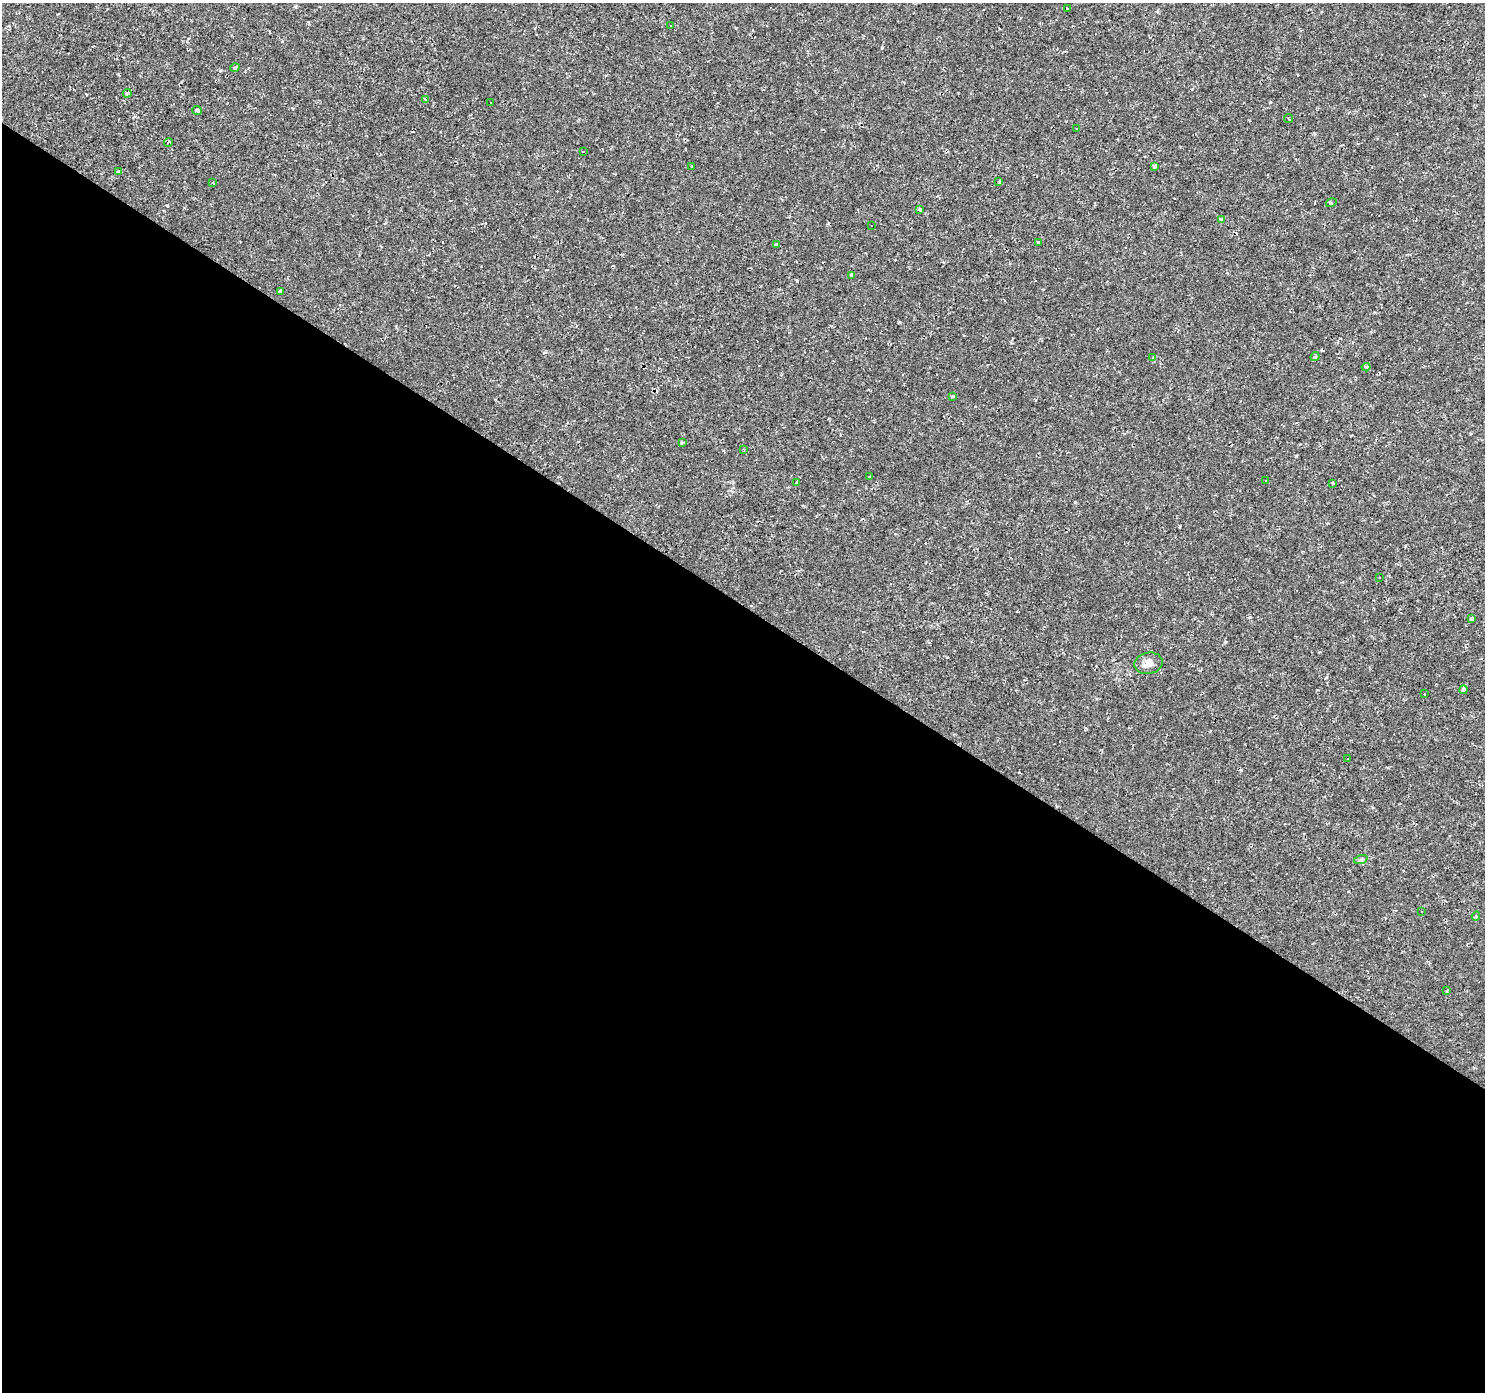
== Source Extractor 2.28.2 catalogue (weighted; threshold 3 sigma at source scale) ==
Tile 14 of 4 x 4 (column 2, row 4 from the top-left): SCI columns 1486-2968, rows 247-1636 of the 5934 x 5985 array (HDU 1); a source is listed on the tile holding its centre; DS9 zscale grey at full resolution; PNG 1487 x 1394 px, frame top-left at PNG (2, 3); each listed source drawn as its Kron ellipse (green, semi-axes under 4 px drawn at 4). Shown black and unused: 57% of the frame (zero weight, under 2 of 3 exposures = <1% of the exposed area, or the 3 px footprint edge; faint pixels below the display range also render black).
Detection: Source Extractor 2.28.2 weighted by HDU 2 'WHT'; one run over the whole footprint, this tile lists its part. Background 0.00108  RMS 0.0015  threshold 0.00681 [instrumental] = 3 sigma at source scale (4.5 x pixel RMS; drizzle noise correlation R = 1.50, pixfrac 1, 0.0396/0.0396 arcsec/px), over >= 5 px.
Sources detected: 75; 31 cosmic-ray / hot-pixel residue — neither listed nor drawn; the other 44 listed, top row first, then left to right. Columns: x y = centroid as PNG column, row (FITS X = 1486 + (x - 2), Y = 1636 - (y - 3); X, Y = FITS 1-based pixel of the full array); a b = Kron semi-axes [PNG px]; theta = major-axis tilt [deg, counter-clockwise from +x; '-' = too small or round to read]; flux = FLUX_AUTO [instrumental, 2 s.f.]
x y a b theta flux
1067 9 3 3 - 0.34
670 26 3 3 - 3.5
235 68 5 3 - 0.29
127 93 4 3 - 0.36
425 100 4 3 - 0.47
491 103 3 2 - 0.25
197 110 5 4 - 0.32
1289 119 4 2 - 0.22
1076 129 3 3 - 1.5
168 142 4 3 - 0.31
583 152 3 3 - 0.29
692 166 3 2 - 0.12
1154 166 4 3 - 0.73
118 172 3 3 - 0.35
999 182 3 3 - 3.2
213 183 3 2 - 0.24
1331 203 5 3 - 0.15
920 210 3 3 - 0.29
1222 219 4 3 - 2
871 226 3 2 - 0.17
1038 243 3 3 - 4.3
776 245 3 3 - 0.3
851 275 4 3 - 0.67
280 291 4 3 - 2.4
1153 357 3 3 - 0.39
1315 357 4 3 - 0.28
1366 367 4 3 - 0.4
953 396 3 3 - 0.41
682 442 4 3 - 0.28
744 449 4 3 - 0.15
870 477 3 3 - 0.4
1266 481 3 2 - 0.19
796 482 4 3 - 0.38
1332 483 3 3 - 0.34
1380 578 3 2 - 0.27
1471 619 3 3 - 4.5
1149 663 14 10 11 1.1
1463 690 4 4 - 0.82
1424 694 3 3 - 1
1347 759 2 2 - 0.16
1361 859 7 4 19 0.26
1422 912 2 2 - 0.12
1476 916 5 3 - 0.25
1447 991 3 2 - 0.14
Unlisted compact peaks at least as high as the median listed source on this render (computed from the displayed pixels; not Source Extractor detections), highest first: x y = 1075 502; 1225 642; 1296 456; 882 48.